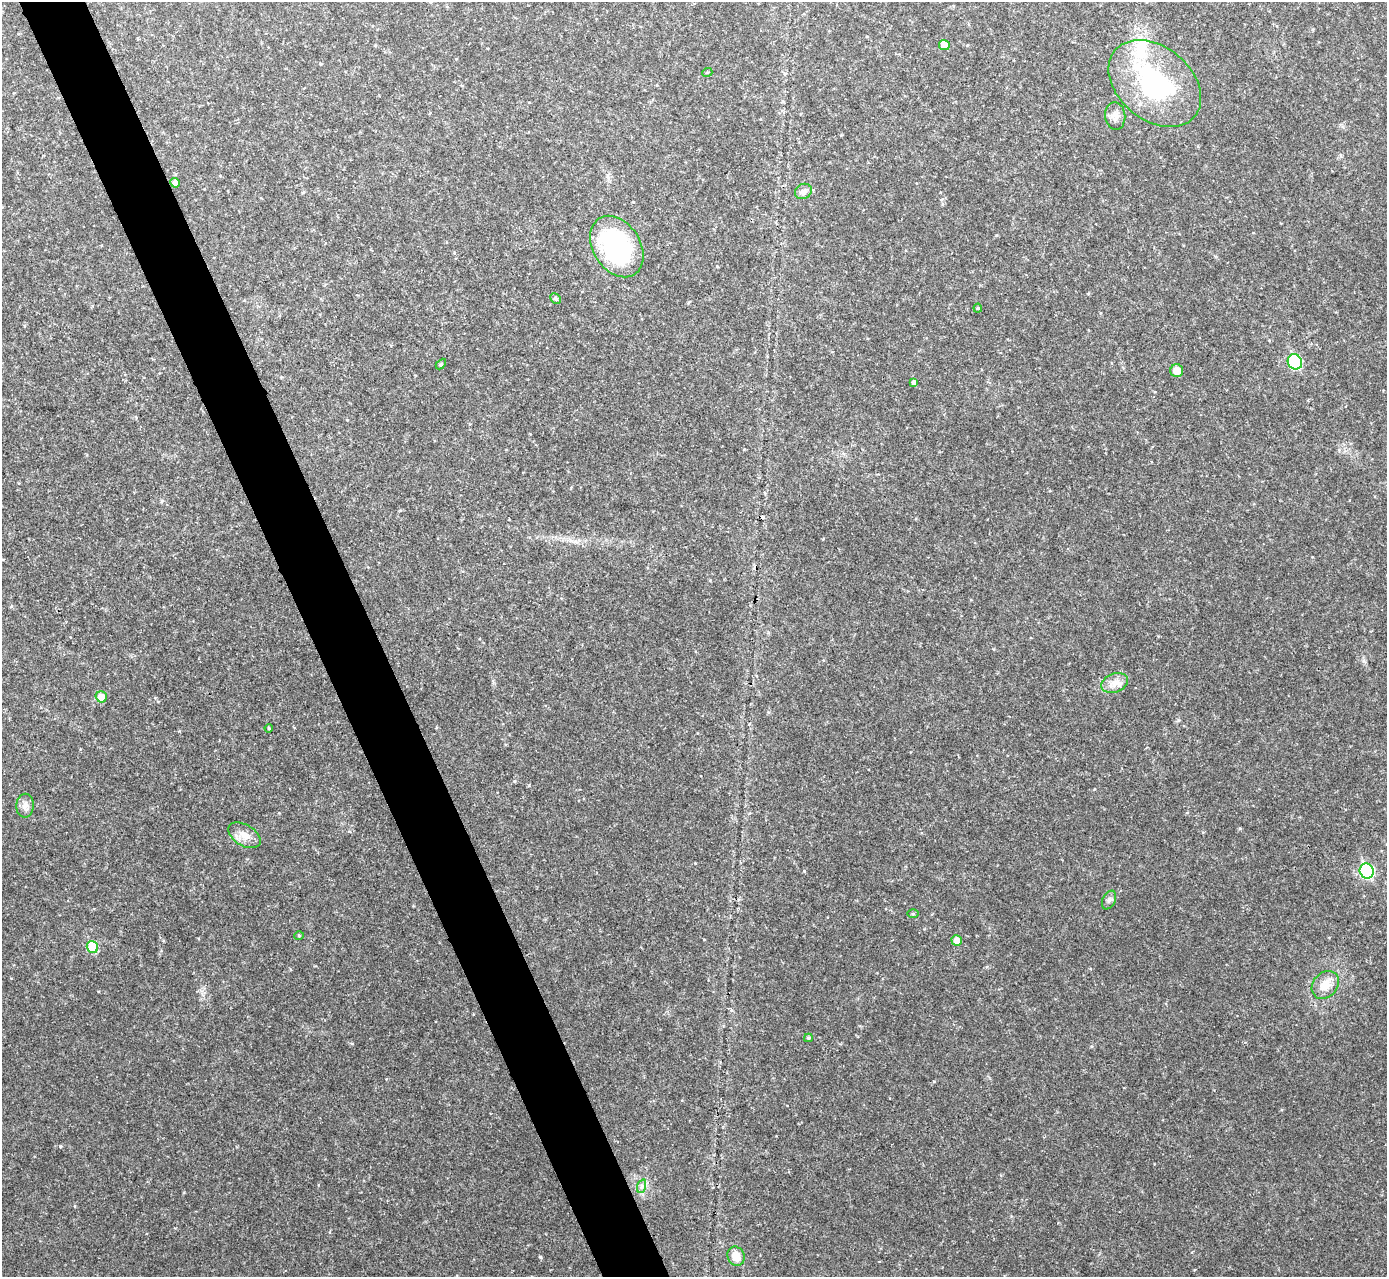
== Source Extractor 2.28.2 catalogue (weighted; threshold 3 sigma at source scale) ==
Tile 11 of 4 x 4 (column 3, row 3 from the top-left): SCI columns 2772-4156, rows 1427-2701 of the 5544 x 5531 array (HDU 1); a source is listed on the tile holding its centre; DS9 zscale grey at full resolution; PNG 1389 x 1279 px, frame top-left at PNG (2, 2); each listed source drawn as its Kron ellipse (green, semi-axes under 4 px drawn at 4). Shown black and unused: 5% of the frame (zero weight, under 2 of 3 exposures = <1% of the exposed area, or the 3 px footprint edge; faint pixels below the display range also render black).
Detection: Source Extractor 2.28.2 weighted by HDU 2 'WHT'; one run over the whole footprint, this tile lists its part. Background 0.0828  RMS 0.0084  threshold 0.0378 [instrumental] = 3 sigma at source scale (4.5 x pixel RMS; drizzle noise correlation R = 1.50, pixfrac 1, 0.05/0.05 arcsec/px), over >= 5 px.
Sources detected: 30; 1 cosmic-ray / hot-pixel residue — neither listed nor drawn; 1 inside a brighter listed object's ellipse — not listed separately; the other 28 listed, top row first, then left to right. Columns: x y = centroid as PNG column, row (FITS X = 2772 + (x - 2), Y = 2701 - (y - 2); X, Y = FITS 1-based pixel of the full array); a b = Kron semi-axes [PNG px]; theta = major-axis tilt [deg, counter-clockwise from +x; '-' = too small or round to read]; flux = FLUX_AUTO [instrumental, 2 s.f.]
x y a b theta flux
944 45 5 5 - 8.9
707 73 5 3 - 0.7
1155 83 52 36 -40 120
1115 116 14 10 -83 5.5
175 183 5 4 - 2.7
803 191 9 7 31 3.4
617 247 33 23 -57 120
556 298 6 5 - 1.9
978 308 4 4 - 0.94
1295 362 8 7 - 72
441 364 6 3 45 1
1177 371 6 6 - 9.1
914 383 4 4 - 2.7
1114 683 14 9 21 7.1
101 697 5 5 - 11
269 728 4 3 - 0.99
25 806 12 9 87 4.8
244 835 18 10 -32 8.7
1367 871 8 7 - 110
1109 900 10 6 64 2.7
913 914 5 4 - 0.96
299 935 5 3 - 0.81
957 940 5 5 - 5.9
92 947 6 5 - 32
1325 985 15 12 49 11
808 1038 4 3 - 1.1
642 1186 7 4 72 1.9
736 1256 10 8 -63 10
Unlisted compact peaks at least as high as the median listed source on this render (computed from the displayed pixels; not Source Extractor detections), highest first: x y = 540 1257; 60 1146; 804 871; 934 1081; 514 781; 1178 720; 1240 828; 179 731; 184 1192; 1364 661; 710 580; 695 863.